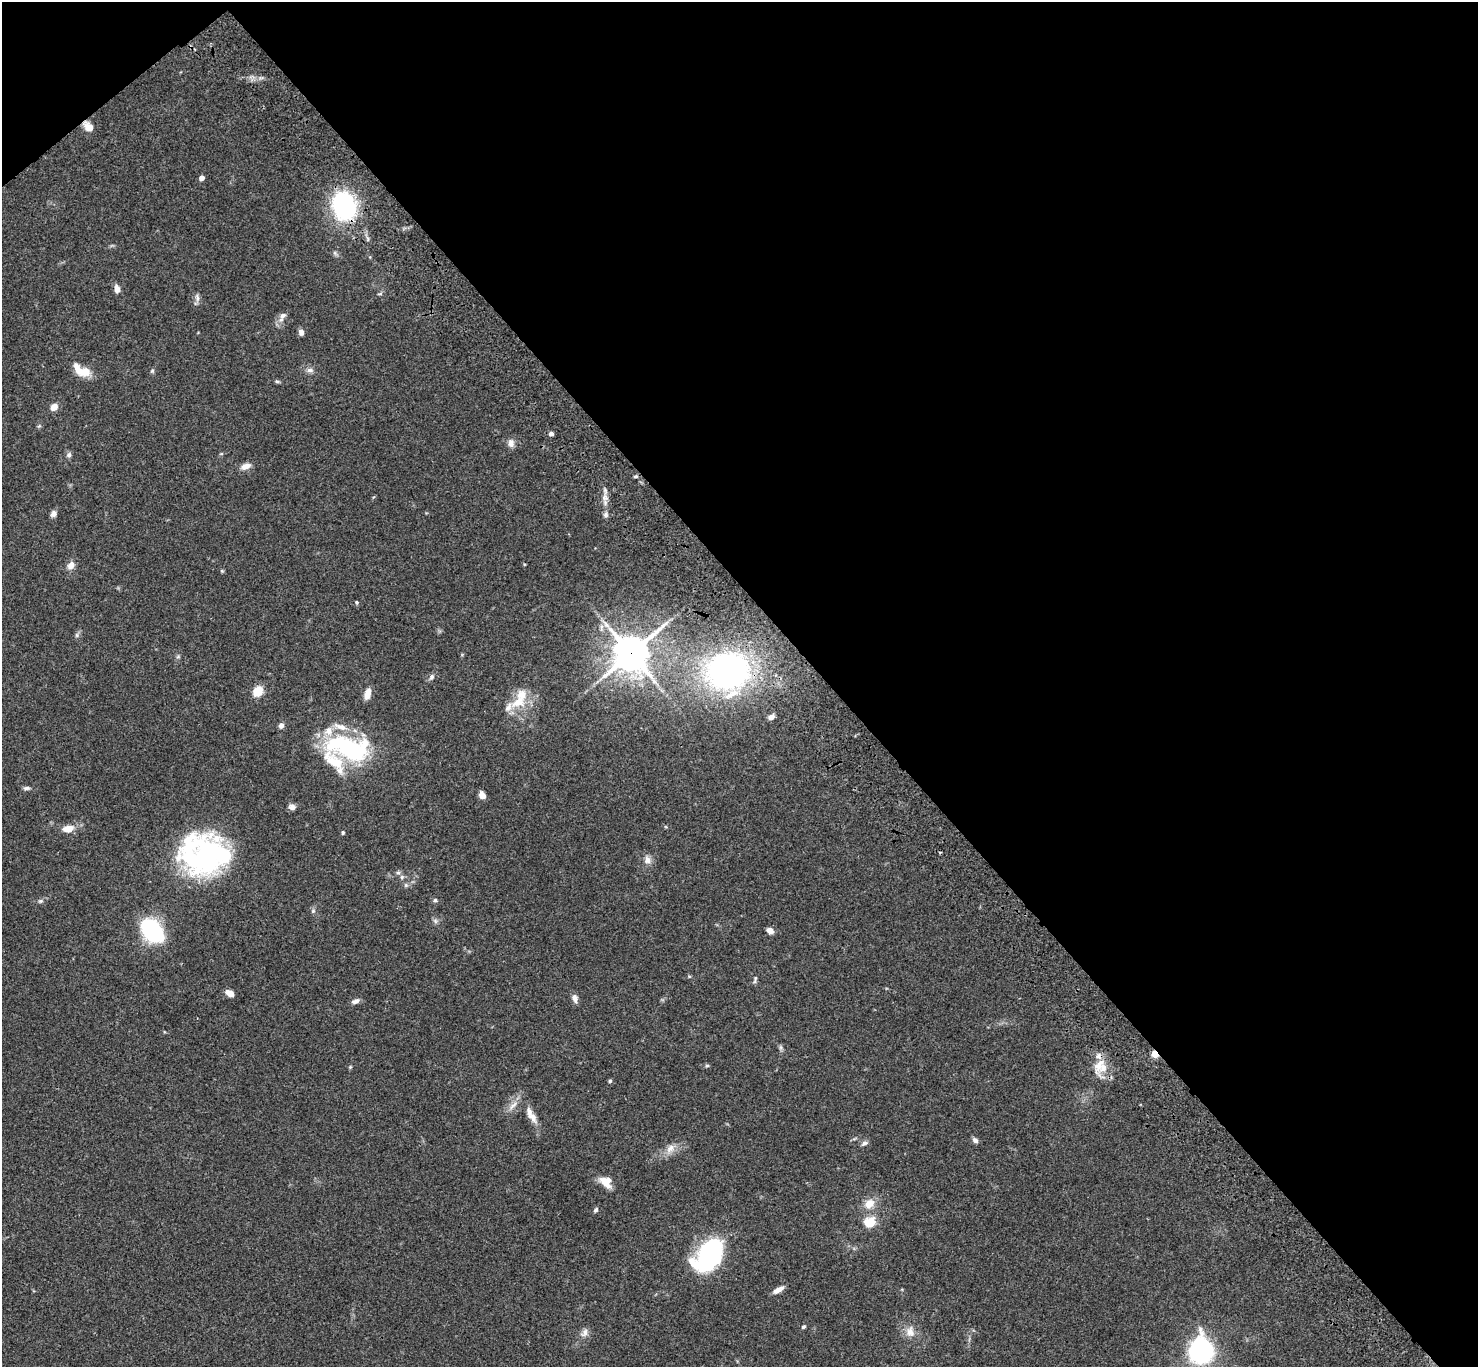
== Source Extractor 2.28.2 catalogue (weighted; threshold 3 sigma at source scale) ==
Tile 3 of 4 x 4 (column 3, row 1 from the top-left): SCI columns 3055-4530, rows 4478-5842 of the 6106 x 6084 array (HDU 1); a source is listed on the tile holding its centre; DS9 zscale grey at full resolution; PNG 1480 x 1369 px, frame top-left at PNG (2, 2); no overlay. Shown black and unused: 45% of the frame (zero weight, under 3 of 4 exposures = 6% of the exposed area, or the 3 px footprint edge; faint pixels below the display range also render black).
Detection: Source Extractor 2.28.2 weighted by HDU 2 'WHT'; one run over the whole footprint, this tile lists its part. Background 0.0591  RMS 0.0053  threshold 0.0237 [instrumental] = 3 sigma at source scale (4.5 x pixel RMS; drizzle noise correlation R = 1.50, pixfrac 1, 0.05/0.05 arcsec/px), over >= 5 px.
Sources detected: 90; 2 inside a brighter object's white glare — not listed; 10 inside a brighter listed object's ellipse — not listed separately; the other 78 listed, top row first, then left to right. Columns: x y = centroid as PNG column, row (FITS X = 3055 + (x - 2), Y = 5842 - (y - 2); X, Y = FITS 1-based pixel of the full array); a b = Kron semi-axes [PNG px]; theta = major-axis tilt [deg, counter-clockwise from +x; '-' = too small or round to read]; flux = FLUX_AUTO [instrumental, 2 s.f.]
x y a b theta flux
89 127 10 8 -39 5.4
202 178 4 4 - 3.8
344 206 34 25 -70 56
335 253 7 4 -71 0.88
117 289 8 5 -83 3.4
380 294 6 4 2 0.73
197 298 10 4 -90 1.5
282 316 16 7 62 2.9
301 332 6 5 - 2.3
310 370 9 6 0 1.8
152 371 5 5 - 0.79
84 372 15 12 12 7.3
277 381 6 5 - 0.79
54 407 7 6 - 4.2
39 426 5 5 - 0.68
551 434 4 4 - 2
511 443 11 8 -89 2.7
221 454 6 3 19 0.54
69 455 7 6 - 1.4
246 466 13 7 18 3.5
636 476 6 4 1 0.83
605 497 10 7 80 2.9
53 514 9 7 50 1.9
606 514 7 6 - 1.3
71 566 11 8 56 3.5
222 571 5 4 - 0.59
357 602 5 4 - 0.66
77 635 7 4 -90 0.91
631 653 13 12 - 1000
178 657 6 4 1 0.76
728 671 37 34 4 150
431 677 9 6 59 1.5
258 691 12 9 51 7.8
367 694 12 6 75 4.9
518 702 25 15 26 12
771 717 7 5 20 2.1
281 726 7 6 - 1.9
350 748 52 27 -18 63
27 788 9 5 2 1.3
482 795 7 5 -56 4.2
292 807 9 7 -9 2.1
68 829 14 8 7 5.8
343 832 5 4 - 0.76
202 859 55 38 -4 82
647 860 11 9 -85 3
398 872 7 6 - 1.1
406 885 6 5 - 0.92
435 900 5 5 - 0.85
40 901 6 5 - 0.92
313 911 6 5 - 0.96
435 921 7 6 - 1.3
152 930 15 10 -47 88
770 931 7 5 -25 3.1
755 979 11 4 78 1
229 993 10 6 -28 3.6
575 998 11 7 -80 2.4
355 1001 10 6 19 2.1
781 1047 7 4 -90 0.96
1155 1054 9 7 -54 3.2
1099 1065 26 10 65 7.7
707 1066 6 4 45 0.74
350 1067 5 4 - 0.54
610 1081 4 4 - 0.81
513 1105 16 6 45 3.3
533 1117 16 9 -52 4.1
975 1140 7 5 -46 2
864 1143 9 5 21 1.6
670 1149 14 10 50 4.4
606 1182 14 10 -37 6.5
869 1204 13 11 36 6.2
596 1210 6 4 60 1.1
870 1222 15 13 27 8.6
709 1254 31 18 58 90
778 1290 12 5 29 3.7
803 1327 6 4 30 0.75
910 1332 15 11 -81 5
584 1333 13 8 52 2.7
1201 1351 20 16 89 93
Overlapping masked pixels (flux is a lower limit): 5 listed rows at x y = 89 127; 344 206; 631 653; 1155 1054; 1099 1065